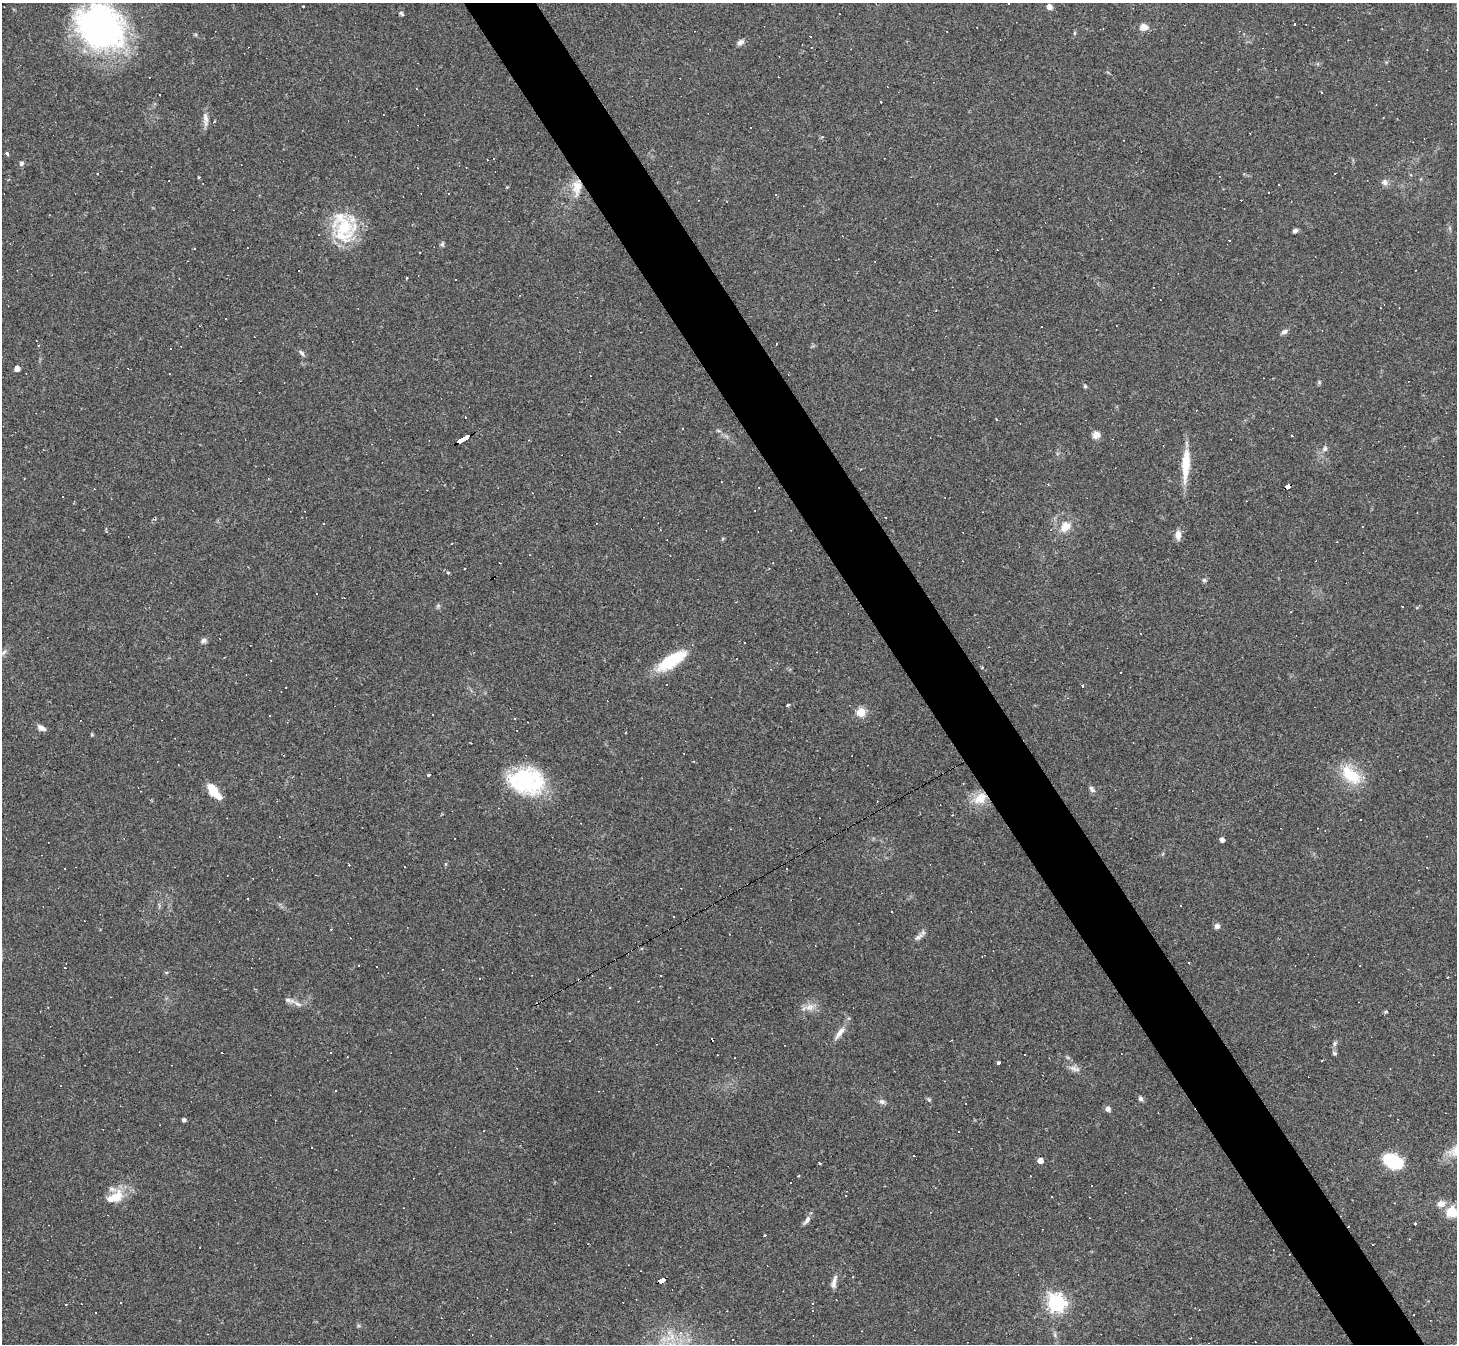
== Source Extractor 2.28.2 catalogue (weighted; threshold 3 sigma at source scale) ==
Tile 6 of 4 x 4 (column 2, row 2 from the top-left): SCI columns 1455-2909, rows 2974-4315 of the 5818 x 5809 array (HDU 1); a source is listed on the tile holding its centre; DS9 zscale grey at full resolution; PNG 1459 x 1346 px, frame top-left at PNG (2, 3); no overlay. Shown black and unused: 5% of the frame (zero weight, under 2 of 3 exposures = <1% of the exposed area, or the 3 px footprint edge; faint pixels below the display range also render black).
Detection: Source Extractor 2.28.2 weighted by HDU 2 'WHT'; one run over the whole footprint, this tile lists its part. Background 0.0487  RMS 0.0051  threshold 0.0227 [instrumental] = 3 sigma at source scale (4.5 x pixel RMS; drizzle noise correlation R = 1.50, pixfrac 1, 0.05/0.05 arcsec/px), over >= 5 px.
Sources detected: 193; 82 cosmic-ray / hot-pixel residue — not listed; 2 inside a brighter listed object's ellipse — not listed separately; the other 109 listed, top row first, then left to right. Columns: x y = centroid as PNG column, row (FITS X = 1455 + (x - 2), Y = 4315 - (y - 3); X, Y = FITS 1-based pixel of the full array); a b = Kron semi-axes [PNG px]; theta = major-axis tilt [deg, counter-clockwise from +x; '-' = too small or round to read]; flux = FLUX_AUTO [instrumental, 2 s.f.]
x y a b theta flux
1009 3 3 2 - 0.65
303 6 3 2 - 0.9
1049 6 6 5 - 3
101 27 53 42 -39 130
1144 27 8 7 - 4.8
947 31 3 2 - 0.49
740 42 9 6 28 1.8
205 119 19 6 -84 3
214 122 4 3 - 0.69
822 137 4 4 - 0.62
7 153 4 3 - 0.87
21 163 5 5 - 1.5
97 174 3 2 - 0.33
199 177 3 3 - 1.4
1385 182 9 7 -72 1.8
1279 184 3 2 - 0.36
577 187 25 12 86 8.9
343 228 38 25 -86 30
1295 231 5 4 - 1.4
1229 241 3 3 - 8.7
442 244 6 5 - 0.95
195 249 3 2 - 0.44
455 280 2 2 - 0.49
1042 327 2 2 - 0.45
1284 332 8 6 22 1.5
38 345 3 2 - 0.56
302 353 10 5 -48 1.3
17 369 4 4 - 3.9
1319 382 6 4 -73 0.64
1085 386 5 5 - 0.63
997 419 3 2 - 0.59
683 429 3 3 - 3.7
1096 435 9 8 - 3.1
462 439 13 3 30 84
1325 449 8 6 55 1.5
1186 464 39 9 86 13
721 482 3 2 - 0.35
1288 486 6 4 28 39
323 524 3 2 - 0.49
1065 527 16 13 50 6.7
1178 535 11 7 -90 3.4
500 563 3 2 - 0.28
448 573 5 3 - 0.54
1204 580 6 6 - 0.86
316 594 2 2 - 0.43
438 606 6 6 - 0.9
204 641 8 7 - 1.5
4 652 10 4 45 1.3
672 660 35 12 32 22
1082 686 3 3 - 1.7
788 705 3 3 - 0.92
861 712 5 5 - 25
269 715 3 2 - 0.35
41 728 10 6 -27 2.5
429 775 4 3 - 1.6
1351 775 32 17 -45 16
525 779 42 27 -17 44
1092 789 10 6 -59 1.4
214 792 18 7 -50 11
980 798 21 14 33 9.2
731 829 3 2 - 0.31
1222 840 4 4 - 2.5
65 869 2 2 - 0.36
674 917 3 2 - 0.36
1217 926 7 6 - 1.8
331 929 3 2 - 0.35
918 937 15 6 37 2.2
358 965 2 2 - 0.32
377 966 3 2 - 0.36
661 975 3 2 - 0.7
1447 977 3 2 - 0.76
288 1000 10 6 -15 1.7
297 1003 11 5 -33 2
810 1007 13 9 18 3.9
840 1033 21 7 54 4.1
1335 1044 7 4 90 1.1
1334 1053 6 6 - 0.83
1068 1058 6 4 -20 0.75
1321 1060 3 3 - 2.5
998 1063 4 3 - 4.2
1075 1069 16 6 -17 2.6
336 1091 3 3 - 1.6
1140 1099 7 6 - 1.2
882 1102 8 6 -12 1.6
1108 1109 7 6 - 1.8
184 1120 4 3 - 1.4
483 1131 2 2 - 0.33
958 1132 2 2 - 0.44
312 1148 3 2 - 0.46
914 1156 3 3 - 13
1040 1160 4 4 - 4.7
1393 1161 14 10 -27 37
820 1163 3 2 - 0.62
799 1176 3 3 - 0.94
845 1195 3 2 - 0.58
115 1197 25 15 46 10
1441 1204 11 9 8 3.5
1452 1212 11 11 - 10
807 1220 12 6 55 2.1
1415 1223 3 3 - 1.5
765 1235 3 3 - 1.1
200 1247 2 2 - 0.36
835 1279 18 6 64 2.7
662 1280 7 4 29 49
1056 1303 7 7 - 210
66 1304 3 2 - 0.45
681 1332 3 3 - 3
1055 1335 7 4 -72 0.96
1191 1338 2 2 - 0.52
Overlapping masked pixels (flux is a lower limit): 5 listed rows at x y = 577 187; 462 439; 1288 486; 980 798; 662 1280
Isophote crosses this tile's border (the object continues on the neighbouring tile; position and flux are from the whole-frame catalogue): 3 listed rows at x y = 1009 3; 101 27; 1452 1212
Unlisted compact peaks at least as high as the median listed source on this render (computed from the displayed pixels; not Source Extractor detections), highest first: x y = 402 14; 929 1100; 1386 1012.